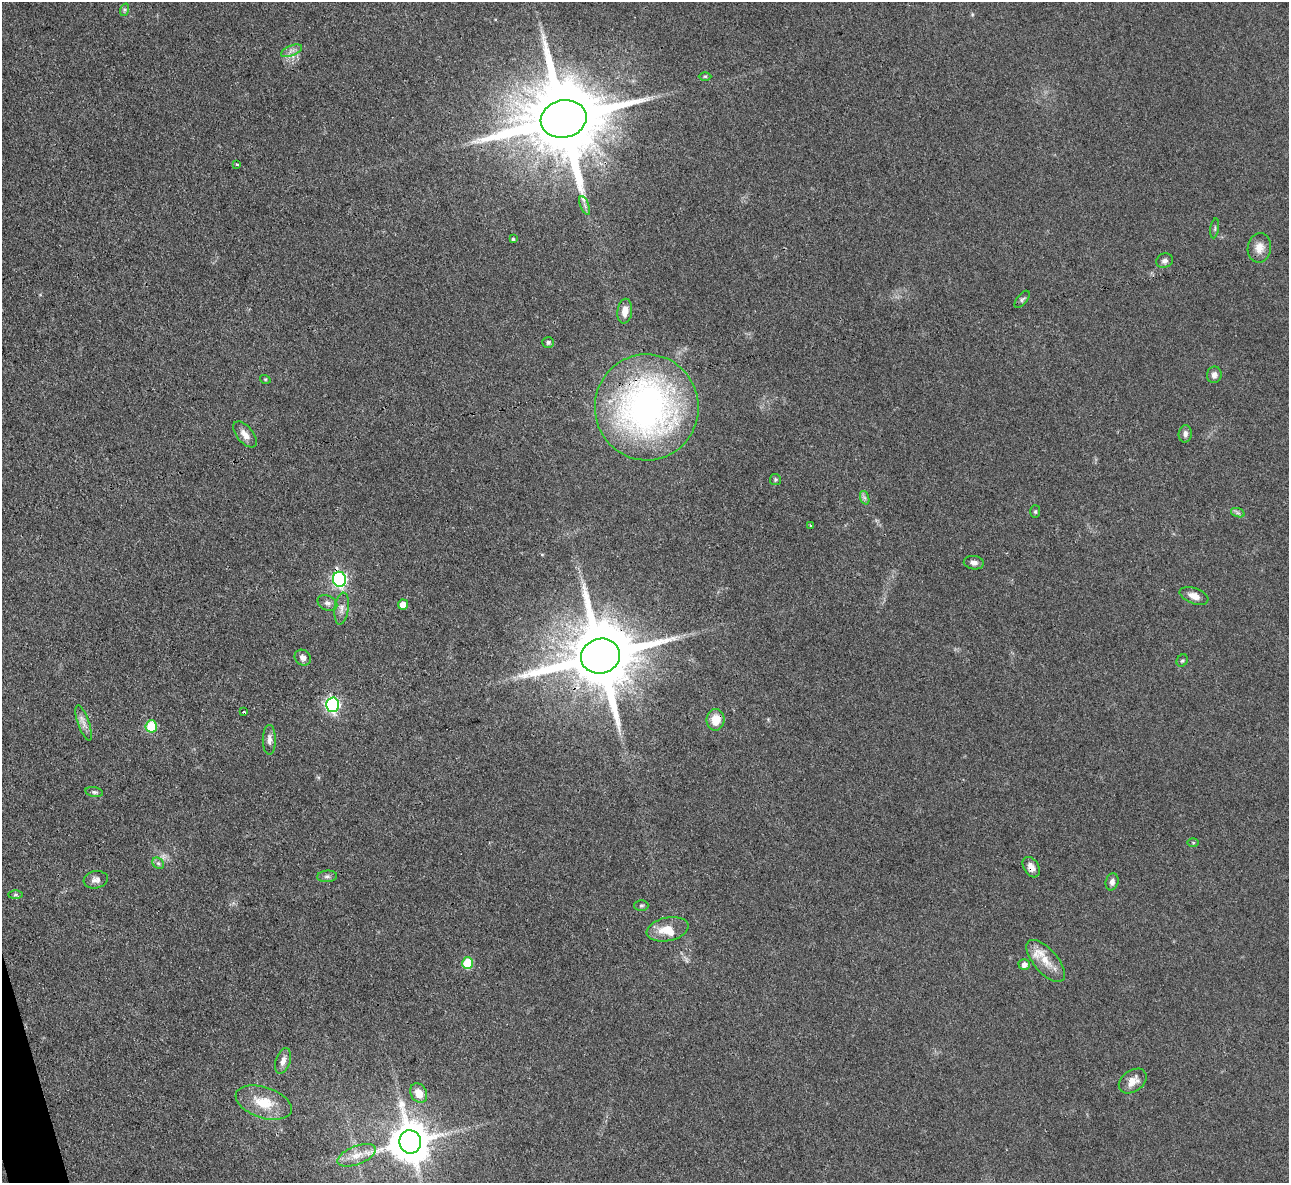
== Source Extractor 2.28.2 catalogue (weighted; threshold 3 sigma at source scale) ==
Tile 7 of 4 x 4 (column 3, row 2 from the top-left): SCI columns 2574-3860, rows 2504-3684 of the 5146 x 5128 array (HDU 1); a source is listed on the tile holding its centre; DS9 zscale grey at full resolution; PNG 1291 x 1185 px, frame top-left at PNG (2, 2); each listed source drawn as its Kron ellipse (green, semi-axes under 4 px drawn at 4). Shown black and unused: <1% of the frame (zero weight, under 3 of 4 exposures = <1% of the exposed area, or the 3 px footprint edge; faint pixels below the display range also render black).
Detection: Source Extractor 2.28.2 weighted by HDU 2 'WHT'; one run over the whole footprint, this tile lists its part. Background 0.0978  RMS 0.0066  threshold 0.0297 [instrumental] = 3 sigma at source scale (4.5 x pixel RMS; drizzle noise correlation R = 1.50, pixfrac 1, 0.05/0.05 arcsec/px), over >= 5 px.
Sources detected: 58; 1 inside a brighter listed object's ellipse — not listed separately; the other 57 listed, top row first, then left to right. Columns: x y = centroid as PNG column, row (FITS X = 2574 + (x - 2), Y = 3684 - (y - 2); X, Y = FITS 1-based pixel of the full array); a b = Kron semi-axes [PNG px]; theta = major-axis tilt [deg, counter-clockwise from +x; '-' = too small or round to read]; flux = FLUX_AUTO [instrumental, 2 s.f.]
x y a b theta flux
124 10 6 4 71 1.2
291 51 11 5 22 2.9
705 76 6 4 0 0.9
564 119 23 18 12 12000
237 165 3 2 - 0.89
585 205 10 3 -69 1.7
1215 228 10 3 81 1
513 239 4 3 - 1
1259 248 15 11 82 6.8
1164 261 8 7 - 2.3
1022 299 10 5 51 1.6
625 311 12 7 85 6.1
548 342 6 5 - 1.5
1214 375 8 7 - 3
265 379 5 3 - 0.61
647 407 53 52 - 260
245 434 15 8 -50 5
1185 434 9 6 84 2.5
775 479 5 5 - 1.1
865 498 7 4 -71 1.4
1035 511 6 5 - 1.1
1238 513 7 4 -18 1.4
810 525 4 2 - 0.61
974 563 10 6 -8 2.8
340 579 7 6 - 150
1194 596 15 8 -20 5.2
327 603 10 7 -25 2.6
403 604 5 5 - 6.6
342 609 16 7 83 4.1
600 656 20 17 15 7500
303 658 8 7 - 3.3
1182 661 6 5 - 1
332 705 7 6 - 140
244 712 4 2 - 0.5
716 720 11 9 82 10
84 723 18 5 -70 4.4
151 726 6 5 - 26
269 740 15 6 -90 3.2
94 792 9 5 -10 1.5
1193 843 6 4 -1 0.77
158 863 6 5 - 1.6
1031 867 11 7 -58 4.5
327 876 10 5 5 1.9
96 880 12 8 11 3.5
1112 882 9 6 77 2.6
15 895 7 4 0 1.2
641 905 7 5 1 1.2
667 929 21 11 12 12
1046 961 26 12 -49 13
468 963 6 5 - 28
1024 964 5 5 - 3.2
283 1061 13 7 71 4.3
1133 1081 15 10 36 7.5
419 1093 10 8 -61 7.1
264 1103 29 15 -18 19
410 1142 11 10 - 2300
357 1155 20 9 22 8.7
Overlapping masked pixels (flux is a lower limit): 6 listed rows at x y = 564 119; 647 407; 340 579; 600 656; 716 720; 1031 867